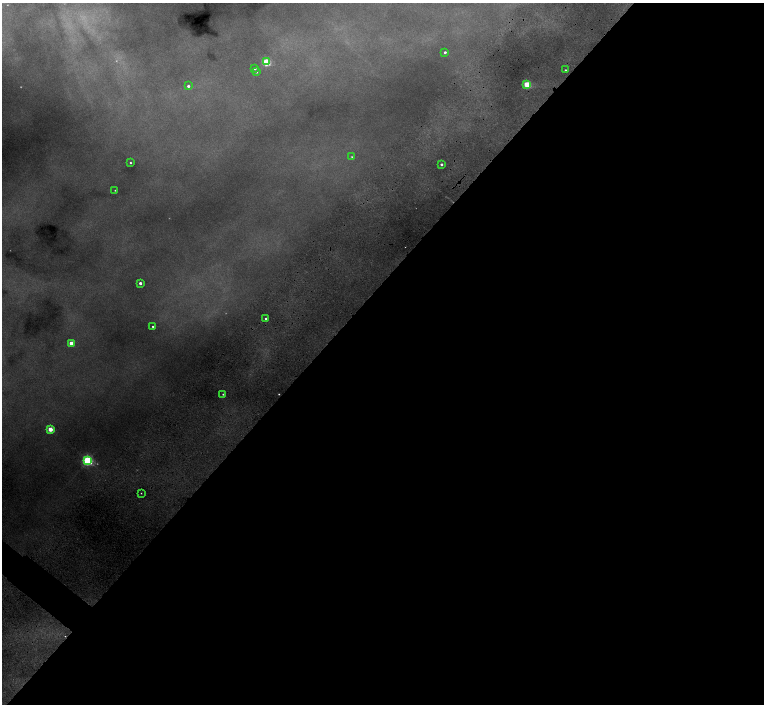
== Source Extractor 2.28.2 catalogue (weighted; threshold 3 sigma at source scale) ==
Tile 12 of 4 x 4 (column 4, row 3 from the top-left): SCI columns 4573-6095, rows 1568-2970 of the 6097 x 6082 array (HDU 1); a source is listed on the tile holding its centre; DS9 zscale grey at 2 x 2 block average (1 PNG px = mean of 2 x 2 image px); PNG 766 x 706 px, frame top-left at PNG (2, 3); each listed source drawn as its Kron ellipse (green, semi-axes under 4 px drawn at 4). Shown black and unused: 59% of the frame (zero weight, under 4 of 8 exposures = <1% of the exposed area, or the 3 px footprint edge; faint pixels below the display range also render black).
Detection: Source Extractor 2.28.2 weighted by HDU 2 'WHT'; one run over the whole footprint, this tile lists its part. Background 0.125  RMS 0.0062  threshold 0.0254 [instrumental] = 3 sigma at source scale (4.09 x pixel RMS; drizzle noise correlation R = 1.36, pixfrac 0.8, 0.05/0.05 arcsec/px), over >= 5 px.
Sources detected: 24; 3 too faint to see at this stretch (2 x 2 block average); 2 cosmic-ray / hot-pixel residue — neither listed nor drawn; the other 19 listed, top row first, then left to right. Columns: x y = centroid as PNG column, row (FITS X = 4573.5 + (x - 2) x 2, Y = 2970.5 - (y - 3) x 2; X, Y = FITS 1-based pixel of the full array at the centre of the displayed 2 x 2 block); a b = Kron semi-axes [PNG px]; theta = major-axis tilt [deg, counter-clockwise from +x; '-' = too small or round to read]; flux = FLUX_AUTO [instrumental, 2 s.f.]
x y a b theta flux
445 52 2 2 - 3.7
266 62 3 3 - 120
255 69 2 2 - 2.2
565 70 2 2 - 1.6
256 72 3 2 - 1.9
527 84 3 3 - 68
188 86 2 2 - 4
352 157 3 2 - 1.3
130 163 2 2 - 1.6
441 164 2 2 - 3.7
115 190 2 2 - 1
140 283 2 2 - 6.7
266 319 2 2 - 3.1
153 326 2 2 - 1.6
71 343 3 2 - 23
223 394 2 2 - 1.6
50 429 3 3 - 35
87 460 3 3 - 250
141 493 2 2 - 0.87